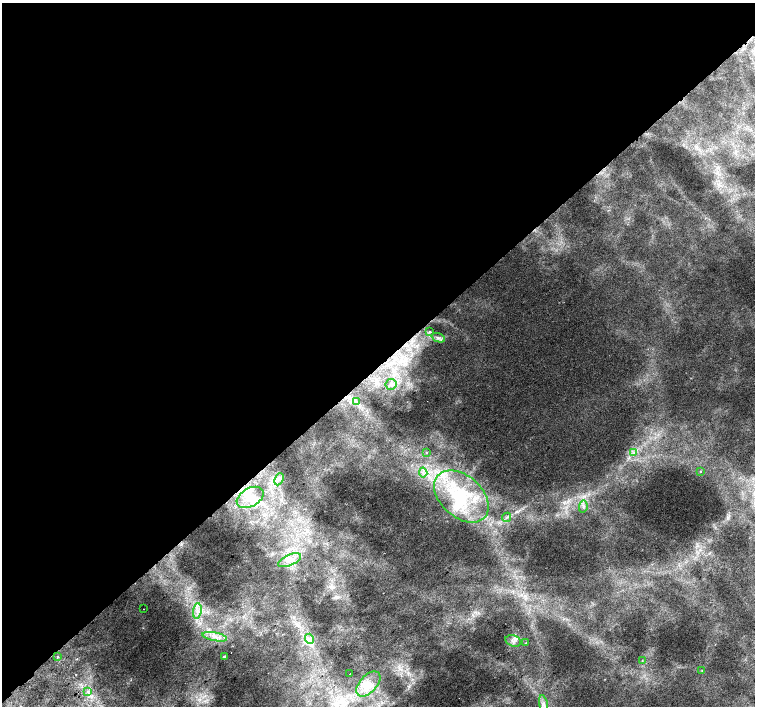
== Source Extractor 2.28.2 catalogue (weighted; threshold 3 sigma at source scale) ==
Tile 2 of 4 x 4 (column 2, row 1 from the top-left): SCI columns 1551-3055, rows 4421-5828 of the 6117 x 6089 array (HDU 1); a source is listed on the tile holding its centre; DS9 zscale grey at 2 x 2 block average (1 PNG px = mean of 2 x 2 image px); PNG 757 x 708 px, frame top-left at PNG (2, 3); each listed source drawn as its Kron ellipse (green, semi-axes under 4 px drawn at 4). Shown black and unused: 52% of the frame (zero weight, under 2 of 3 exposures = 3% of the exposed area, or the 3 px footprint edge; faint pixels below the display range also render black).
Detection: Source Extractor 2.28.2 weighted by HDU 2 'WHT'; one run over the whole footprint, this tile lists its part. Background 0.00604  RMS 0.0037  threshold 0.0168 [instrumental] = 3 sigma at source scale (4.5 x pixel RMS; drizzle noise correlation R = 1.50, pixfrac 1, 0.0396/0.0396 arcsec/px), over >= 5 px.
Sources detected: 34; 1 inside a brighter object's white glare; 2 cosmic-ray / hot-pixel residue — neither listed nor drawn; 3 inside a brighter listed object's ellipse — not listed separately; the other 28 listed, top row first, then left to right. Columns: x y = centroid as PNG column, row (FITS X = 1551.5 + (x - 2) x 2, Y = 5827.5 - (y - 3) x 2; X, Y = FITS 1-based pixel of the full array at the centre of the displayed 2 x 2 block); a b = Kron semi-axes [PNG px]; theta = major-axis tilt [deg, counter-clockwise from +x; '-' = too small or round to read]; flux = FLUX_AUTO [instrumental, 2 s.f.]
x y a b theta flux
430 331 2 2 - 0.84
438 338 7 3 -21 2.2
391 384 5 5 - 3
356 402 3 3 - 1.5
427 452 3 3 - 0.78
633 453 4 2 - 1.1
700 471 2 2 - 0.46
423 472 5 2 - 1.7
279 479 6 2 66 1.9
461 496 31 21 -41 61
250 497 14 9 30 13
583 507 6 3 79 1.7
506 517 5 2 - 1.1
289 560 12 5 24 6.3
143 609 2 2 - 1.3
197 611 8 2 83 2.9
215 637 12 3 -10 4.9
309 639 5 4 - 2.8
513 641 8 5 -17 3.7
526 643 2 2 - 0.59
57 657 2 2 - 1.3
225 657 2 2 - 4.1
642 661 3 2 - 0.51
702 670 2 2 - 0.8
350 674 2 2 - 0.65
368 684 15 8 47 12
88 691 3 3 - 1.4
544 705 10 3 -79 3.1
Isophote crosses this tile's border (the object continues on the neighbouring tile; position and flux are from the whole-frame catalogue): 1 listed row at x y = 544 705
Diffuse or blended objects may show on this block-average render without a row.